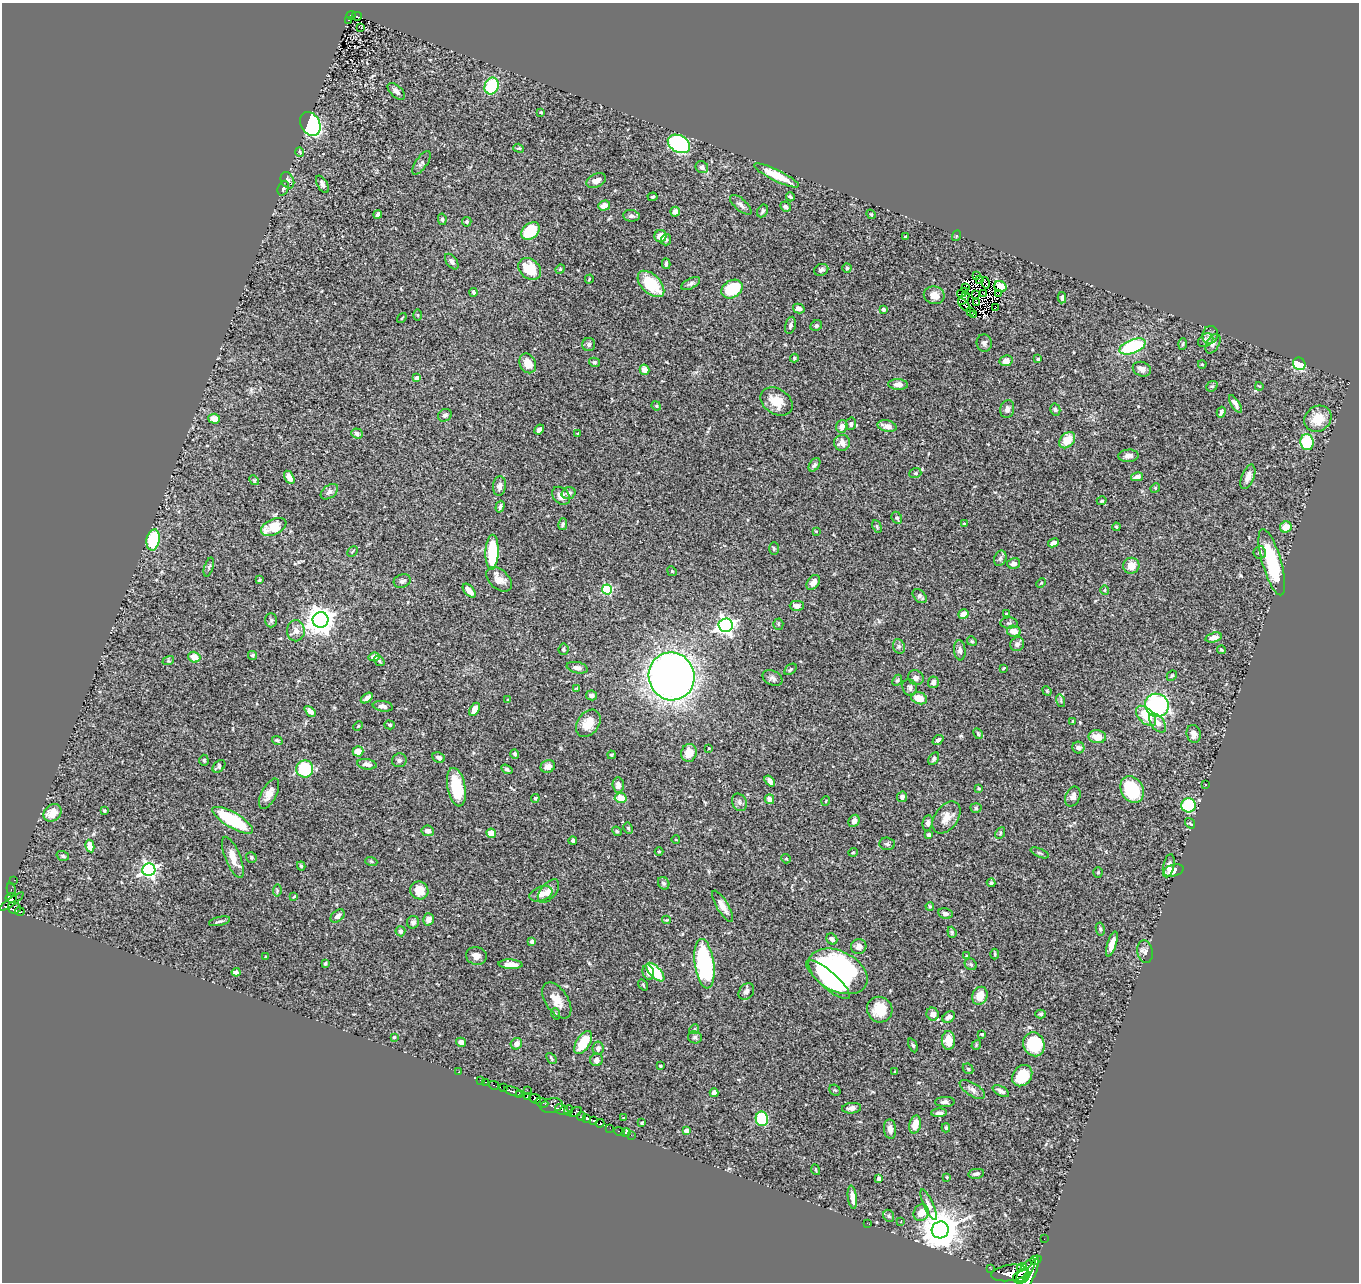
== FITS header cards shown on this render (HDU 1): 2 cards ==
NAXIS1  =                 1357
NAXIS2  =                 1280

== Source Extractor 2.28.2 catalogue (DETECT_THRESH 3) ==
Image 1357 x 1280 px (HDU 1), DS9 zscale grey, 1 PNG px = 1 image px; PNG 1361 x 1284 px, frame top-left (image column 1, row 1280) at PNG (2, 3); each listed source drawn as its Kron ellipse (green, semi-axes under 4 px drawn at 4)
Background 0.518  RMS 0.024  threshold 0.0716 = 3 sigma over >= 5 px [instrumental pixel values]
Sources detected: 397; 7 with non-positive FLUX_AUTO (blend fragments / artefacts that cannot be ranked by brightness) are neither listed nor drawn; the other 390 listed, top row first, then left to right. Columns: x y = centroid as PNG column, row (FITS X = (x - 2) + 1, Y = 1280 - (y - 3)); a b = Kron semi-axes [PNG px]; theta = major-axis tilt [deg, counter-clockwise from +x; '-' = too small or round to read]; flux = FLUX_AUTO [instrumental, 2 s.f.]
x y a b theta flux
351 15 4 3 - 35
357 16 5 3 - 34
349 20 3 2 - 1.4
361 27 3 2 - 1.9
492 86 8 6 71 81
396 91 11 5 -43 6.7
541 112 4 3 - 1.5
310 124 12 9 -63 190
679 144 12 8 -28 300
519 148 5 4 - 2.1
300 152 5 3 - 1.4
421 163 14 5 56 5
702 167 6 5 - 5.7
776 175 25 5 -26 37
287 180 8 6 -61 5.4
596 181 10 6 24 10
322 184 9 5 -59 5.4
283 188 8 5 69 3.6
652 197 5 3 - 1.9
790 197 4 3 - 3.1
741 205 13 6 -41 6.2
604 206 6 5 - 17
785 207 5 4 - 4
763 211 7 5 61 3.3
675 212 5 5 - 9.6
378 214 4 3 - 5.2
871 214 5 4 - 1.7
631 216 8 5 -7 5
442 219 6 4 -79 3.2
467 222 5 4 - 2.3
530 231 10 7 41 63
660 236 6 6 - 16
906 236 3 2 - 1.4
956 236 5 3 - 1.5
666 240 5 5 - 3.1
452 261 9 5 -54 5.3
666 264 5 3 - 3.1
847 268 4 4 - 2.1
530 269 12 9 -39 40
560 269 5 4 - 1.9
821 270 7 5 24 4.9
976 276 3 2 - 1.4
589 279 4 2 - 1.2
979 279 2 2 - 2
986 283 6 3 -76 0.58
651 284 16 9 -44 61
691 284 10 5 28 4.3
966 287 2 2 - 1.1
1000 287 6 5 - 19
732 289 11 8 31 77
474 292 4 3 - 2.9
962 293 6 2 34 1.6
983 294 3 2 - 0.27
999 294 3 2 - 0.86
934 295 10 9 - 13
976 295 3 2 - 1.2
1062 298 6 4 87 4
964 299 7 3 52 0.4
977 302 3 2 - 2.2
964 305 8 2 -48 4.3
996 307 3 2 - 2.2
799 308 6 5 - 7.5
884 309 4 3 - 4
971 311 2 2 - 0.5
973 314 4 2 - 1.2
418 315 5 3 - 1.5
402 318 5 3 - 1.4
790 325 9 5 76 4.7
816 326 6 5 - 3.7
1210 335 9 8 - 6.3
1206 340 8 6 36 5.9
984 343 9 7 -84 4.8
589 344 6 6 - 4.1
1183 344 6 4 87 2.3
1213 344 10 6 61 5.7
1132 346 14 7 21 120
794 358 4 4 - 1.8
1038 359 3 3 - 2.2
1006 361 6 5 - 6.3
594 362 5 4 - 2.4
528 363 10 8 -66 20
1202 364 4 2 - 1.3
1299 364 6 6 - 54
1142 369 9 7 -21 8.9
645 370 5 4 - 15
417 378 4 4 - 15
898 384 10 5 -3 9.9
1212 386 6 4 40 2.5
1259 386 4 3 - 1.3
777 402 17 12 -34 27
1235 404 10 4 -58 7.4
656 406 5 4 - 1.8
1007 409 9 7 77 6.1
1055 410 6 5 - 2.9
1221 412 5 3 - 4
445 415 7 6 - 4.7
214 419 6 5 - 13
1318 419 14 12 36 31
851 424 6 5 - 4
842 426 6 5 - 11
887 426 10 5 -14 11
539 429 5 4 - 7.3
357 433 6 5 - 4.2
578 433 4 3 - 1.6
1067 440 9 6 47 27
1307 442 8 6 -79 77
842 443 8 8 - 13
1128 456 10 6 3 7.6
814 465 7 5 56 3.9
915 473 6 5 - 2.4
289 477 7 4 -58 9.9
1137 477 6 4 13 7.5
1248 477 13 6 69 11
254 480 5 4 - 2.1
499 486 10 6 82 8
1155 488 5 4 - 1.7
329 492 10 6 37 4.9
568 493 7 5 18 5.4
561 496 10 7 -47 12
1102 501 5 4 - 2.6
500 507 6 4 73 3.6
897 518 6 5 - 2.9
964 523 4 2 - 0.98
563 524 6 3 77 2.5
877 526 6 4 -64 2.2
274 527 13 7 25 43
1116 527 4 3 - 1.9
1286 527 6 5 - 21
816 531 4 2 - 1.2
153 540 11 6 80 78
1053 543 6 4 27 5.1
774 549 6 5 - 2.4
352 551 6 3 46 1.6
492 552 17 6 88 82
1260 553 6 6 - 3.9
1000 558 8 6 68 4
1272 562 34 9 -74 100
1014 563 6 5 - 6.1
1131 566 8 8 - 18
209 567 10 4 72 3.5
672 571 5 4 - 2.1
499 579 15 9 -43 14
259 580 3 3 - 2.5
402 581 9 6 19 5.6
813 582 8 5 54 10
1041 583 5 3 - 1.6
607 589 5 5 - 120
1105 590 5 3 - 1.5
469 591 8 4 -49 13
920 596 8 5 -45 5
797 606 7 5 0 7.4
963 614 5 4 - 13
1006 614 4 3 - 1.1
271 620 7 6 - 3.2
320 620 8 8 - 1900
1009 623 8 5 1 3.2
778 624 5 5 - 2
726 625 7 7 - 570
296 631 10 9 - 9.8
1014 631 7 5 -10 15
1214 637 8 4 15 9.8
972 641 5 4 - 2
1017 644 7 6 - 5.9
899 646 7 6 - 3.9
564 649 6 5 - 2.8
960 650 10 5 -84 4.8
1221 650 4 3 - 2.2
252 655 4 4 - 2.9
194 657 6 5 - 18
374 657 5 4 - 9.3
168 661 6 4 17 2
379 661 6 4 -38 2.3
577 668 10 5 -12 6.4
1004 668 4 2 - 1.3
790 669 7 4 40 2.8
672 676 24 23 - 1300
1172 676 5 4 - 2.4
773 678 10 7 -27 5.4
916 678 8 7 - 6.7
897 680 6 4 67 2.5
933 682 6 5 - 6.8
577 688 4 2 - 1.9
910 688 8 7 - 5.5
1047 691 5 4 - 1.6
591 695 5 5 - 5.3
367 698 7 4 36 6.3
919 698 8 6 -17 22
508 700 4 2 - 1.4
1061 701 6 4 -72 2.3
1157 705 12 11 - 240
383 706 10 5 -8 6.8
474 709 7 4 59 16
310 711 6 4 -45 7.7
1146 716 12 7 -45 40
1073 722 4 3 - 1.5
588 723 15 10 55 25
1157 723 11 6 -51 11
390 725 5 4 - 2.3
358 726 5 3 - 1.4
978 734 6 4 -62 2.3
1194 734 9 7 -76 7.9
1097 737 9 6 -5 22
277 740 5 4 - 2.6
938 740 6 4 38 3.9
709 748 3 2 - 1
1078 748 6 6 - 6.9
358 751 5 5 - 16
689 753 9 7 72 25
515 754 5 4 - 2.8
611 755 4 4 - 2.4
439 758 6 5 - 6.4
934 759 7 4 61 3.3
204 760 5 4 - 2.1
399 760 7 7 - 4.3
367 764 10 5 -9 6.7
219 766 7 5 44 4
548 766 7 6 - 8.5
305 769 8 8 - 92
507 769 6 4 -33 3.1
770 781 6 4 -51 6.2
618 785 7 5 -86 7.7
1206 785 3 3 - 3.3
456 787 19 9 -79 56
979 788 3 3 - 2.4
1132 790 14 11 -62 84
269 794 16 7 63 13
1073 796 10 7 65 8.6
902 797 5 5 - 5.6
535 798 4 4 - 3.2
621 798 6 5 - 25
769 799 5 4 - 9.7
826 801 5 3 - 1.2
739 802 9 7 -64 5.2
1188 805 7 7 - 120
976 808 5 5 - 2.5
104 811 4 3 - 1.9
53 813 10 8 43 22
946 817 18 11 53 19
233 820 23 7 -31 110
854 821 6 5 - 6.4
928 823 8 5 83 5.3
1190 823 6 3 -54 1.8
628 828 6 4 -61 2.1
428 831 6 5 - 7.6
617 831 5 4 - 2.1
491 833 5 4 - 18
1000 833 6 4 62 2.4
929 835 4 4 - 4.1
676 840 4 3 - 1.1
573 841 4 3 - 3.9
887 844 8 6 -3 4
90 846 6 4 -79 20
659 852 4 3 - 1.6
853 852 5 3 - 1.3
1040 853 10 4 -23 2.7
63 856 6 4 -18 3
233 857 22 7 -68 21
251 857 6 5 - 2.6
786 859 5 4 - 1.9
371 861 6 4 -19 2.1
301 866 4 4 - 2.5
1169 866 12 5 77 11
149 870 6 6 - 440
1174 870 10 6 14 16
1098 872 5 4 - 1.9
14 880 2 2 - 2.1
664 883 6 5 - 4
991 883 4 4 - 3.2
11 890 7 3 -78 13
419 890 9 8 - 24
277 891 6 4 81 2
548 891 14 7 50 12
541 894 12 7 20 12
294 897 4 3 - 1.6
11 898 6 5 - 110
11 902 14 4 35 180
723 906 18 5 -59 13
930 906 4 3 - 2.1
14 908 6 6 - 71
20 911 5 3 - 27
945 913 7 5 -9 4.6
338 916 8 5 41 6.7
428 919 6 5 - 10
666 920 4 3 - 1.5
219 921 11 4 13 3.4
413 922 6 6 - 4.9
1100 929 7 4 -81 2.6
400 931 5 5 - 4.7
952 932 6 4 -70 2.3
832 939 6 5 - 5.3
532 941 4 4 - 8.4
1112 944 13 4 72 11
859 947 8 7 - 6.7
1145 952 11 7 -79 6.3
995 954 5 3 - 1.7
476 956 10 9 - 9.5
966 956 4 3 - 1.4
266 957 3 2 - 1.1
325 963 3 3 - 1.9
510 964 12 4 -3 14
704 964 25 9 -82 230
971 964 6 5 - 3.4
838 971 31 20 -26 370
236 972 4 4 - 4.6
648 972 8 5 -78 8.4
655 972 12 5 -46 56
828 979 28 8 -41 76
643 985 6 3 -55 1.6
746 991 9 7 54 6.9
980 996 9 7 67 21
557 1000 20 11 -57 21
880 1010 13 12 - 37
556 1014 6 3 -72 1.7
933 1014 6 6 - 12
1041 1014 5 4 - 2.7
949 1017 7 5 33 7
694 1029 5 4 - 2.2
982 1034 3 3 - 1.6
394 1037 3 3 - 1.8
695 1037 7 6 - 3.4
948 1040 9 6 -87 19
461 1042 5 4 - 8.9
583 1042 13 6 58 47
516 1044 6 5 - 7.2
1034 1044 12 10 -66 91
913 1045 7 4 -65 3
976 1045 5 4 - 1.8
598 1048 7 5 81 5.4
551 1058 6 3 -48 2
597 1060 6 6 - 6.2
660 1066 3 2 - 1.4
968 1069 6 4 -43 2.4
458 1072 3 2 - 3.1
895 1072 4 3 - 1.5
1022 1076 11 9 53 45
481 1080 3 2 - 6
485 1082 3 2 - 6.7
494 1085 5 3 - 76
503 1088 2 2 - 22
972 1089 14 6 -32 7.8
527 1090 2 2 - 39
835 1090 6 5 - 2.1
513 1091 9 3 -19 370
1001 1091 9 4 -29 5.6
714 1093 4 4 - 8.3
520 1094 4 3 - 13
528 1096 3 3 - 39
535 1099 6 4 -21 460
945 1102 10 5 1 5.8
542 1103 6 3 -20 100
552 1106 11 7 11 160
851 1108 9 5 6 5.9
562 1110 7 5 -30 280
568 1110 5 3 - 170
575 1112 7 4 28 190
939 1113 8 4 2 4.6
581 1117 4 3 - 120
586 1118 4 3 - 270
623 1118 3 3 - 1.1
762 1119 7 6 - 97
594 1121 4 2 - 7.5
600 1123 4 4 - 250
642 1123 3 3 - 1.8
915 1125 9 5 76 21
610 1128 2 2 - 7.3
946 1128 4 3 - 2.6
890 1129 10 6 -85 9.4
619 1131 6 2 -21 5
686 1131 4 4 - 13
626 1132 5 3 - 5.2
631 1135 2 2 - 7.5
816 1170 5 3 - 1.4
976 1174 8 4 11 4.5
947 1177 3 2 - 1.2
879 1178 4 4 - 4.7
852 1197 12 4 -83 12
928 1205 16 5 -65 7.4
921 1213 8 7 - 17
889 1216 6 5 - 3.1
901 1221 3 2 - 0.83
867 1223 2 2 - 11
940 1230 8 8 - 4600
1044 1239 2 2 - 1.7
1036 1260 6 4 19 120
1022 1267 5 3 - 260
991 1269 3 2 - 2.1
1026 1270 14 6 54 1300
1010 1273 19 8 8 2000
1030 1274 18 5 64 1700
1021 1277 9 6 26 950
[7 non-positive-flux detections neither listed nor drawn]